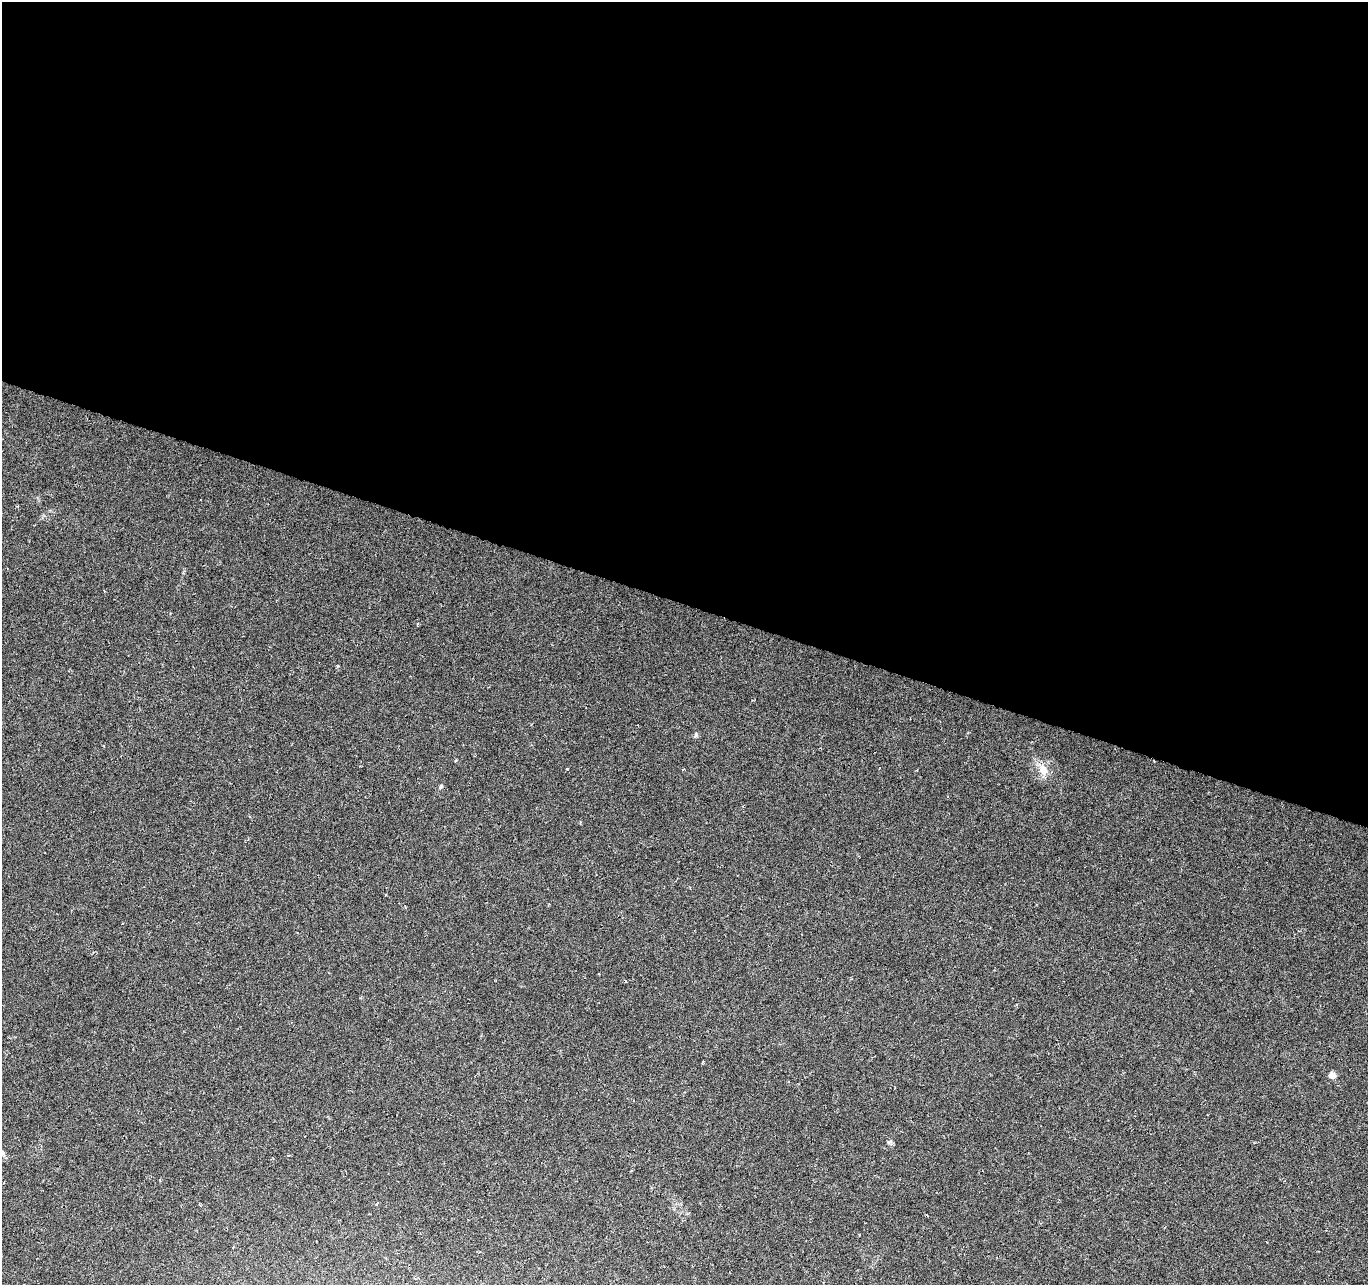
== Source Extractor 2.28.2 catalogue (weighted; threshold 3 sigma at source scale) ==
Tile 3 of 4 x 4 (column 3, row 1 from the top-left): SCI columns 2735-4100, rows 4058-5340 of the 5470 x 5614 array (HDU 1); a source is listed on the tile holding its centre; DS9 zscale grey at full resolution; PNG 1370 x 1287 px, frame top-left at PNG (2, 2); no overlay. Shown black and unused: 47% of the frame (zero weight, under 3 of 6 exposures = <1% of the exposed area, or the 3 px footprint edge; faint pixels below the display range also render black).
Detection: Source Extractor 2.28.2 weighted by HDU 2 'WHT'; one run over the whole footprint, this tile lists its part. Background 0.00589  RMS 0.003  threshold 0.0124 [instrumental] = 3 sigma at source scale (4.09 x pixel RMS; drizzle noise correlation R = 1.36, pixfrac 0.8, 0.0396/0.0396 arcsec/px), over >= 5 px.
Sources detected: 5; all 5 listed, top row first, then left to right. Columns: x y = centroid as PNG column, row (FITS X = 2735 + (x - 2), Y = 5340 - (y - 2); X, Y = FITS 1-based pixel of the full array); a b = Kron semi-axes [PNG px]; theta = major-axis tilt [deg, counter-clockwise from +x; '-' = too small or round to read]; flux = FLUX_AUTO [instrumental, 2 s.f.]
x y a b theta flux
696 735 7 5 83 0.5
1043 769 14 10 -71 3.6
441 786 6 5 - 0.51
1332 1075 5 5 - 5.1
889 1142 8 5 19 0.52